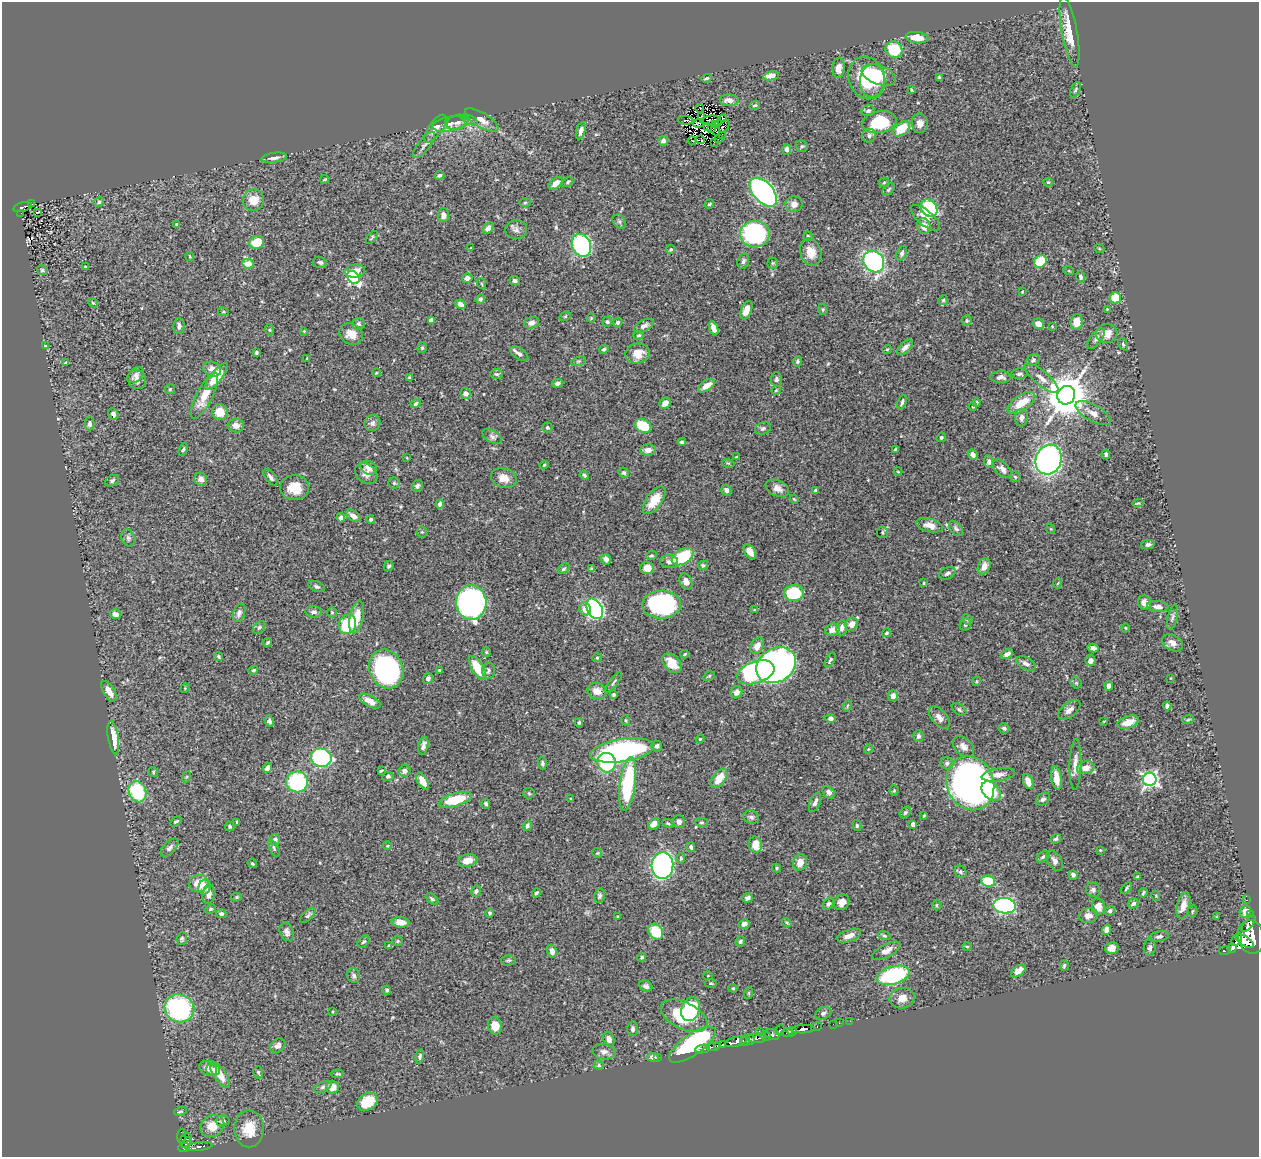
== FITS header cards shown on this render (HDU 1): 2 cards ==
NAXIS1  =                 1257
NAXIS2  =                 1155

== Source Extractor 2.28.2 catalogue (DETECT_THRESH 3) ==
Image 1257 x 1155 px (HDU 1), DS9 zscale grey, 1 PNG px = 1 image px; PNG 1261 x 1159 px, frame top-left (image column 1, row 1155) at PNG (2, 2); each listed source drawn as its Kron ellipse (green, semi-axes under 4 px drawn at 4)
Background 0.462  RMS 0.02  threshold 0.061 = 3 sigma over >= 5 px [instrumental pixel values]
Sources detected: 507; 5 with non-positive FLUX_AUTO (blend fragments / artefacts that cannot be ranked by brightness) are neither listed nor drawn; of the other 502, the 500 brightest by FLUX_AUTO listed and drawn (2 fainter detections omitted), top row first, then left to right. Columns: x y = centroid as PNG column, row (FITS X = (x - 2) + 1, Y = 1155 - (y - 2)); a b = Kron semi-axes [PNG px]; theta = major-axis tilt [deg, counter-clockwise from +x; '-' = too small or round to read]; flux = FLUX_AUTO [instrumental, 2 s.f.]
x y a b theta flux
1070 32 36 8 -80 35
917 38 11 5 -7 19
894 50 9 8 - 49
839 68 10 6 86 12
879 75 18 9 -20 51
771 76 8 4 10 10
706 78 5 3 - 1.9
867 78 21 18 -69 68
939 78 3 3 - 2.1
872 81 17 12 83 32
911 90 4 3 - 1.4
1075 90 8 4 67 2.6
729 100 9 6 -1 10
755 105 5 4 - 2.2
700 108 4 2 - 0.37
868 111 6 5 - 3.7
701 116 3 2 - 1.5
723 118 3 2 - 1.8
469 120 8 4 -26 3
482 120 19 7 -32 12
686 120 8 2 -2 1.5
710 120 9 2 9 0.55
457 122 11 7 17 6.8
880 122 17 10 11 71
698 123 5 3 - 0.9
920 123 10 8 -85 8.3
449 124 17 7 11 9.4
715 124 2 2 - 0.82
707 126 4 2 - 2.4
724 126 7 3 56 4.6
711 128 4 2 - 1.1
435 129 16 6 54 12
901 129 10 6 39 35
715 130 6 2 -68 0.42
581 131 9 4 75 6.6
722 135 4 2 - 1
869 136 7 6 - 4.2
718 139 3 2 - 0.81
700 140 5 3 - 1.7
663 141 5 4 - 4.7
692 141 4 2 - 1.6
714 142 2 2 - 0.61
424 145 16 6 50 5.3
802 146 6 5 - 2
787 149 5 4 - 4.4
274 158 13 5 8 6.3
439 175 5 4 - 2.9
325 179 5 3 - 1.7
568 182 6 3 40 2.4
884 182 5 5 - 1.7
1048 182 5 4 - 1.8
556 183 8 5 40 10
888 190 7 4 46 2.3
763 192 17 10 -48 400
253 200 11 10 - 19
99 202 5 4 - 2.3
525 202 6 4 2 1.9
32 204 3 2 - 3
709 204 5 3 - 1.6
794 204 8 8 - 7.7
23 207 9 4 15 65
929 208 9 7 -50 97
21 213 3 2 - 1.1
37 213 4 2 - 2
443 215 7 5 -90 7
925 218 18 7 -40 13
619 222 7 6 - 2.6
177 224 4 3 - 1.5
924 226 8 6 -77 11
488 228 6 4 44 9.4
516 230 11 9 5 6
755 234 15 13 2 190
808 236 4 4 - 2
372 237 8 2 51 1.8
257 243 7 6 - 31
581 245 12 9 -64 240
471 248 3 2 - 1.3
1099 248 5 3 - 1.3
671 249 4 4 - 1.9
811 252 14 10 -73 17
902 253 8 5 65 3.2
190 256 5 3 - 1.2
743 261 8 5 70 3.8
320 262 7 5 -12 3.6
874 262 11 10 - 300
1040 262 7 6 - 51
773 263 5 5 - 1.8
248 264 6 5 - 15
85 267 4 2 - 1.6
42 270 5 4 - 2.4
355 271 10 6 6 14
1069 271 5 3 - 1.4
353 277 7 5 -50 190
1080 277 6 4 -69 2.4
467 278 5 4 - 7.9
515 281 5 4 - 3.7
482 284 5 3 - 1.4
1022 291 3 3 - 1.1
1115 298 6 5 - 34
480 299 5 4 - 4.1
943 300 5 4 - 1.7
93 303 5 4 - 1.6
461 304 5 4 - 7.1
823 309 5 4 - 1.8
1107 309 3 3 - 1
746 310 10 5 69 13
223 312 5 3 - 1.3
565 316 6 4 31 1.6
591 318 4 4 - 1.2
431 320 4 4 - 11
967 321 5 5 - 2.5
607 322 5 5 - 2.3
618 322 5 4 - 3.1
1076 322 8 6 82 16
531 323 8 5 16 7.3
358 324 6 6 - 4.1
1038 324 5 5 - 12
179 326 8 5 87 4.6
644 326 10 6 26 5.7
1052 326 4 3 - 1
714 328 7 4 -68 9
270 330 6 3 -71 1.4
304 331 3 3 - 1
1107 333 10 9 - 14
351 334 12 10 -28 15
639 335 5 4 - 2
1096 339 12 6 54 4.5
1123 344 6 4 -64 1.9
45 345 3 2 - 0.82
905 347 10 5 44 6.9
422 348 5 4 - 2.2
604 349 5 4 - 2.6
887 349 5 4 - 1.5
256 353 3 3 - 1.9
638 353 12 10 8 19
519 354 10 5 -34 5.3
307 358 3 2 - 0.97
1033 360 7 5 39 2.8
578 361 7 4 19 2.4
797 361 5 4 - 2.6
66 363 3 3 - 1.6
212 369 9 7 -22 8.7
376 373 4 3 - 1.2
497 374 6 5 - 2.5
1019 374 8 5 5 3.7
136 375 9 6 47 4.7
216 376 16 5 52 35
1001 377 10 6 -2 6.5
410 378 4 3 - 2.6
1041 378 21 7 -40 11
137 379 10 9 - 7.9
776 379 7 5 88 3.3
558 383 6 4 8 3.7
706 386 9 5 33 14
170 389 5 5 - 2.1
776 390 4 4 - 1.5
466 393 5 5 - 7.2
1066 395 9 8 - 5100
204 396 25 8 63 26
902 402 7 3 69 2.9
665 403 6 5 - 7.7
976 403 4 4 - 2.1
1021 403 16 7 34 28
416 404 5 4 - 3.4
973 406 4 3 - 1.4
220 412 8 7 - 20
1093 413 20 8 -30 13
113 414 6 5 - 4.9
1021 418 9 6 82 6.6
372 423 8 7 - 5.3
90 424 6 5 - 4
236 425 8 7 - 7.8
643 426 9 6 -26 43
547 427 5 5 - 2.2
763 428 8 6 21 3.5
492 437 11 6 -32 4.2
941 437 5 4 - 1.8
682 442 4 3 - 2.4
183 449 7 4 69 2.7
648 450 8 5 2 8.3
895 450 4 3 - 2.2
1106 454 4 3 - 2.6
973 455 5 4 - 5.6
736 457 3 2 - 1
407 458 3 2 - 0.85
1049 460 15 13 67 500
989 462 6 4 -86 3.8
728 463 6 3 -17 1.5
544 465 4 4 - 1.7
369 468 9 6 -29 9.3
1002 469 11 6 -45 8
898 472 4 3 - 1
624 473 5 5 - 2.4
366 474 12 9 -37 8.8
584 475 5 3 - 2.7
271 477 10 5 -51 4.7
1015 477 6 4 -44 1.9
504 478 13 9 -16 13
201 479 7 6 - 6.1
112 481 7 5 31 3
394 483 5 5 - 2.2
417 486 6 5 - 3.5
294 488 14 12 3 24
777 488 12 7 -25 9
726 490 5 5 - 6.4
815 490 3 3 - 2
794 499 5 3 - 1.2
654 500 16 8 54 25
1138 503 5 3 - 1.4
440 504 4 4 - 3.9
353 516 8 5 -35 8.5
341 518 4 4 - 5.7
371 520 4 4 - 2.9
930 525 13 6 -14 12
956 528 9 5 -50 3.6
1051 529 5 3 - 1.1
422 532 5 5 - 1.9
882 532 6 5 - 2.4
128 538 9 6 -70 3.6
1148 544 7 4 11 3.3
750 552 8 5 -57 11
651 556 5 4 - 2.2
683 557 12 7 31 72
606 559 5 4 - 5.8
669 562 9 6 -3 4.7
703 565 5 4 - 2.6
389 566 5 4 - 2.4
984 566 9 6 69 11
592 568 4 3 - 2
647 568 7 6 - 12
564 569 6 4 39 2.8
947 573 8 5 27 4.1
686 581 8 6 -63 7.8
924 583 4 2 - 1.1
1058 583 5 3 - 1.2
317 586 8 5 -23 3.3
794 593 10 8 3 65
471 602 17 15 -86 360
1144 602 7 6 - 9
662 605 19 14 2 210
1158 606 10 5 -5 6.3
585 609 7 5 -64 12
595 609 11 7 -59 360
755 610 4 3 - 1.6
314 612 8 6 -6 4.9
239 613 9 6 70 4.3
332 613 5 5 - 1.7
115 614 5 5 - 6.9
357 617 17 7 79 23
1172 617 12 5 77 4.2
967 619 5 5 - 2.5
348 624 10 8 68 63
852 624 7 6 - 12
965 625 6 5 - 2.7
259 627 7 5 48 2.8
842 628 7 5 84 6.4
1125 628 4 3 - 1
832 630 7 6 - 8.2
886 633 4 3 - 2
268 642 4 3 - 2
1173 643 11 7 -28 8.9
757 646 9 6 61 12
1093 648 5 4 - 5.4
486 652 5 4 - 1.5
685 654 4 2 - 1.4
1007 654 6 4 25 5.9
219 657 4 3 - 2.1
597 658 4 4 - 1.7
830 660 8 3 58 2.2
1090 660 5 5 - 6
672 663 11 8 -47 18
1026 664 10 6 -29 6.3
776 665 21 17 33 590
477 668 13 6 -59 44
386 669 20 16 -65 240
253 670 5 4 - 2.7
440 670 3 2 - 1.7
488 670 8 6 86 3.8
756 672 19 11 19 230
709 676 6 4 32 2
1170 678 3 2 - 0.86
428 679 5 5 - 5.2
977 681 5 3 - 1.4
614 682 12 3 52 2.4
1076 683 6 5 - 2
1109 686 4 4 - 6.6
185 688 5 4 - 1.4
109 691 11 5 -58 13
597 691 9 8 - 13
736 692 6 5 - 7.9
614 694 3 3 - 2.1
893 696 5 5 - 8.2
370 701 12 5 -29 13
847 706 6 3 71 1.4
1167 706 4 4 - 3.5
959 709 8 5 -38 2.9
1069 710 13 7 39 7.7
830 718 5 4 - 4.9
939 718 13 7 -49 8.1
625 720 5 3 - 1.4
1188 720 6 3 20 1.5
269 721 6 4 -58 3.3
1104 721 3 2 - 0.95
579 722 4 3 - 2.3
1128 722 11 6 19 17
1004 728 5 5 - 3.8
918 736 6 5 - 3.5
113 737 17 5 -81 27
700 739 4 4 - 1.3
423 746 9 5 78 5.8
657 746 5 5 - 3.3
964 747 12 8 -43 8.5
868 749 4 3 - 1.2
622 750 32 11 9 270
321 758 10 9 - 200
542 763 6 4 -88 2.8
607 763 9 9 - 75
947 763 6 6 - 3.7
1075 765 25 6 89 13
268 768 5 4 - 8.2
1086 768 9 6 12 12
381 771 4 2 - 1.5
405 771 6 5 - 5.9
153 772 5 4 - 1.7
998 775 17 6 9 9.4
388 776 6 4 6 2.6
186 777 5 3 - 1.5
719 778 11 6 54 22
1056 778 12 5 -82 16
1150 779 7 6 - 390
423 781 9 5 -59 14
297 782 11 10 - 130
1028 782 8 4 -69 11
970 783 28 23 -69 720
628 784 27 7 82 120
894 791 5 4 - 1.6
991 791 11 8 -45 39
138 792 11 8 -67 91
829 792 7 5 -48 4.8
529 793 6 5 - 1.9
571 799 3 3 - 1.9
1043 799 8 5 38 3.7
455 800 17 6 16 54
815 802 10 5 67 5.5
486 804 5 4 - 2.3
905 812 6 4 49 2.3
924 815 3 3 - 1.3
751 817 8 6 -24 3.9
176 821 6 3 31 2.4
237 822 4 4 - 1.6
679 822 6 6 - 5.8
701 822 6 4 2 2
668 823 6 4 -23 1.8
654 824 6 5 - 9.8
913 824 4 4 - 8.4
230 826 5 4 - 2.5
527 826 5 4 - 3.7
857 826 5 4 - 1.8
1056 839 5 4 - 2.6
275 840 5 5 - 5.7
755 845 8 6 -79 23
387 846 4 3 - 0.98
691 847 5 4 - 3.6
170 848 11 6 45 5
274 848 9 4 -64 2.2
1100 850 4 3 - 1.2
597 853 5 5 - 1.6
1043 857 7 4 33 3.1
681 858 5 4 - 1.8
467 860 9 6 14 15
1054 861 11 7 -59 5.6
800 862 8 7 - 13
252 864 5 3 - 1.9
662 866 13 11 85 400
776 868 4 4 - 1.8
960 872 7 5 -55 2.8
1073 875 5 4 - 3.6
1137 877 4 3 - 1.9
988 881 7 5 -6 42
199 883 10 8 10 24
205 887 7 6 - 11
1126 888 7 3 59 2
1093 890 7 7 - 4.1
476 891 5 4 - 3.8
536 893 4 3 - 2.1
1143 893 5 3 - 1.8
209 894 10 6 82 6.7
600 896 7 5 77 3.2
1156 896 5 3 - 1.1
237 897 5 4 - 1.7
748 898 5 4 - 4.3
432 899 7 4 -40 2.5
1246 900 3 2 - 5
842 902 8 7 - 8.6
1133 903 5 5 - 4.5
828 904 7 4 56 2.8
936 905 5 3 - 1.2
1183 905 13 6 76 10
1005 906 11 7 -4 280
1098 907 8 6 -80 16
211 909 6 4 28 1.9
1110 911 5 4 - 3.1
1192 911 6 3 81 1.5
1245 912 6 5 - 7.9
490 913 4 4 - 2.3
221 914 5 4 - 3.6
308 915 9 5 45 3.2
1250 915 2 2 - 2.4
1088 916 9 7 6 7.6
618 917 4 3 - 1.7
1217 917 3 2 - 1
400 922 9 5 -4 12
787 922 5 3 - 1.5
744 924 5 4 - 6.9
1249 924 9 4 51 160
1106 930 5 4 - 6.4
287 932 10 6 -68 5.4
656 932 9 6 -52 45
849 936 12 6 20 10
884 936 6 4 -19 2.1
1159 937 10 5 10 3.7
1251 937 17 13 -78 2300
182 939 6 5 - 2.7
1237 939 7 4 57 72
398 941 5 5 - 1.9
740 941 5 4 - 2.4
1245 941 10 5 -33 590
364 942 7 5 47 2.5
389 945 3 3 - 1.5
967 947 5 3 - 1.3
1112 948 7 6 - 9.1
1150 948 8 6 85 3.5
1232 948 5 2 - 63
552 951 6 5 - 7.6
886 951 15 6 28 11
1225 951 6 3 10 46
642 957 4 4 - 2.3
509 960 7 5 2 2.5
1064 965 5 4 - 2.6
1018 971 8 5 38 9.3
893 975 17 8 16 140
354 976 7 6 - 3.9
708 976 5 4 - 1.3
711 983 6 3 -7 1.4
646 986 7 5 -28 4.2
733 988 4 3 - 1.7
387 990 4 4 - 2.4
749 993 6 3 71 1.5
902 998 12 10 13 13
179 1008 15 14 - 200
691 1009 12 9 71 120
333 1011 3 2 - 1.1
823 1013 8 6 26 3.4
684 1016 25 13 -26 69
850 1021 2 2 - 3.2
839 1023 2 2 - 2.3
833 1024 2 2 - 2.8
495 1026 9 7 -78 17
816 1027 5 3 - 15
633 1029 7 5 85 3.5
803 1029 11 4 2 410
780 1030 5 3 - 52
759 1031 2 2 - 20
792 1031 4 3 - 180
787 1033 5 4 - 92
772 1034 7 5 -21 100
766 1037 4 3 - 91
756 1038 9 5 -2 160
609 1039 7 5 -70 6.2
750 1039 5 3 - 44
745 1040 5 4 - 62
736 1042 11 4 14 630
692 1045 27 10 35 270
717 1045 3 3 - 82
723 1045 4 3 - 180
278 1046 8 6 34 6
713 1047 6 3 8 230
702 1049 7 3 8 81
604 1052 11 7 -8 6.6
420 1056 7 4 76 2.7
653 1057 6 4 -8 6.5
658 1058 3 2 - 1.5
599 1065 5 4 - 2
208 1069 9 6 -30 10
213 1070 7 6 - 7.7
258 1072 6 4 -75 2
337 1074 6 4 5 1.8
220 1075 15 6 -55 20
323 1087 9 5 25 3.6
332 1087 6 6 - 14
367 1102 11 8 34 35
180 1112 6 3 18 1.9
223 1121 7 5 1 3.3
212 1126 12 10 33 23
249 1129 18 14 89 31
182 1136 7 4 85 26
186 1138 6 4 37 76
187 1143 6 4 49 140
199 1147 13 4 7 67
184 1148 6 4 19 100
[2 fainter detections neither listed nor drawn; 5 non-positive-flux detections neither listed nor drawn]